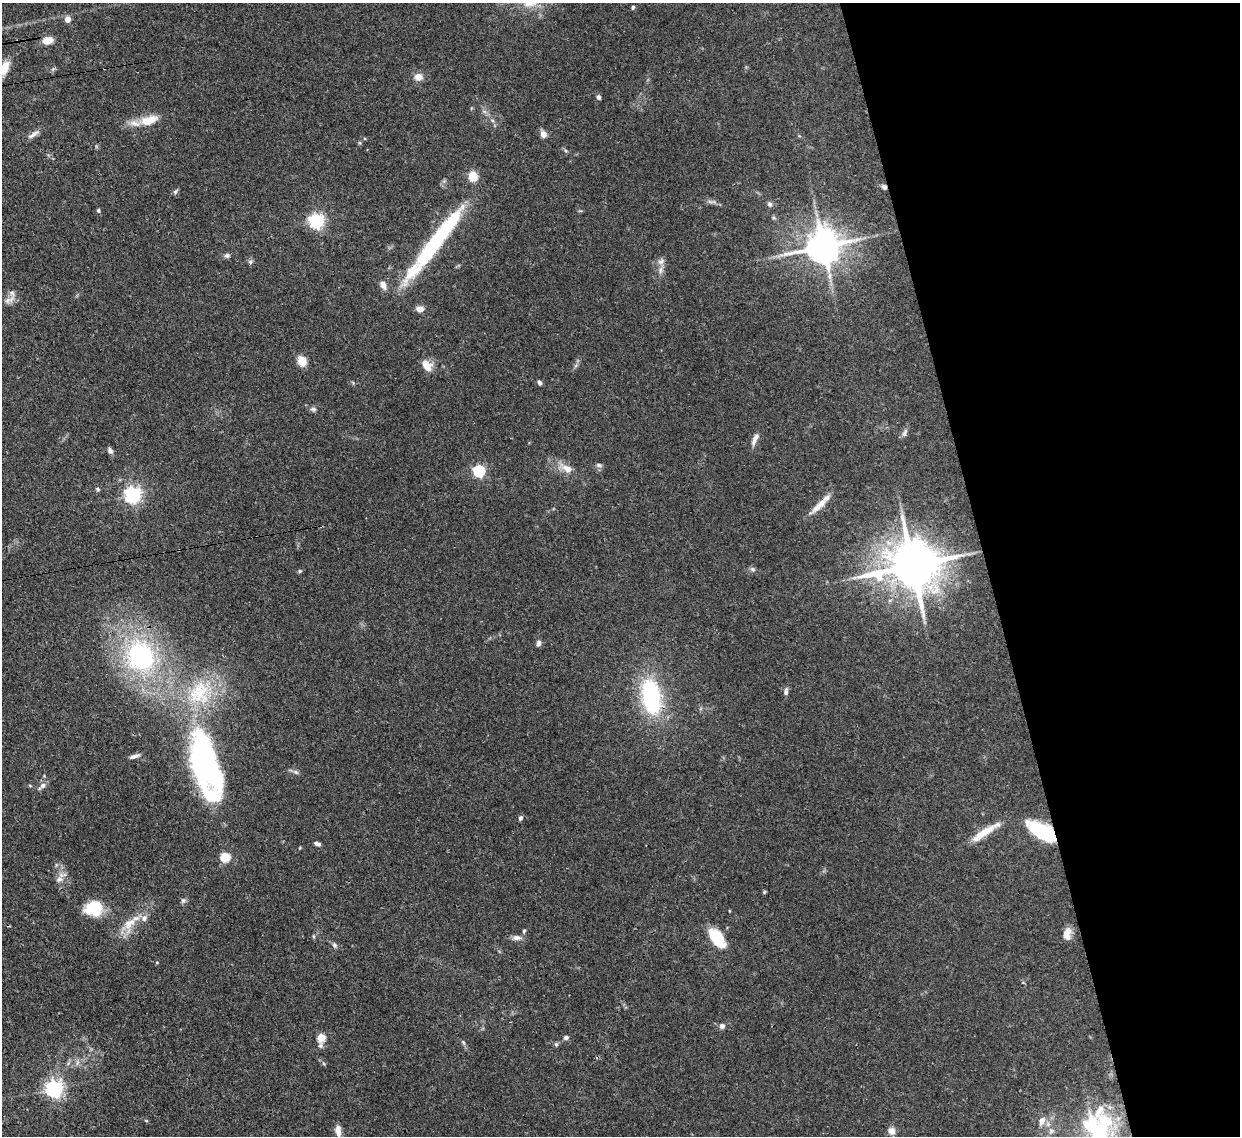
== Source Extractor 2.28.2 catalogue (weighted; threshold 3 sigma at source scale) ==
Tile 12 of 4 x 4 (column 4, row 3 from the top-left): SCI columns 3787-5024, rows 1351-2484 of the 5105 x 5088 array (HDU 1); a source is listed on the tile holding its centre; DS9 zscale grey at full resolution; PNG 1242 x 1138 px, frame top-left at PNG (2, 3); no overlay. Shown black and unused: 20% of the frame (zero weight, under 3 of 4 exposures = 9% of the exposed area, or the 3 px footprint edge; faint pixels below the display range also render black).
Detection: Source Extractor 2.28.2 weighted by HDU 2 'WHT'; one run over the whole footprint, this tile lists its part. Background 0.146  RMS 0.0052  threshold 0.0234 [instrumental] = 3 sigma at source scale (4.5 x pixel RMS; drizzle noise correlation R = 1.50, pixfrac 1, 0.05/0.05 arcsec/px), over >= 5 px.
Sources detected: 87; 3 inside a brighter object's white glare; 1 cosmic-ray / hot-pixel residue — not listed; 7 inside a brighter listed object's ellipse — not listed separately; the other 76 listed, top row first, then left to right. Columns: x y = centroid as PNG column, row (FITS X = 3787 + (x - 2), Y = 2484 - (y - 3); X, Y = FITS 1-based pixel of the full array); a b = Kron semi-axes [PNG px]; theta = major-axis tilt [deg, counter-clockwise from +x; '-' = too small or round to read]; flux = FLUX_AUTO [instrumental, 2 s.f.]
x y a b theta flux
633 7 5 4 - 0.78
67 19 5 4 - 5.8
48 40 12 8 12 5.4
4 68 15 9 66 8.3
418 77 9 8 - 4
599 97 6 5 - 1.2
149 120 26 11 17 11
492 120 6 4 -44 0.96
33 134 18 6 32 2.7
543 134 6 6 - 3.8
175 192 7 5 55 1
710 202 7 4 -19 1.1
770 204 7 6 - 1.5
98 211 5 5 - 0.81
316 221 6 6 - 140
438 238 116 15 54 64
823 246 11 10 - 1300
227 255 7 6 - 1.4
661 261 10 7 28 2.4
250 262 7 6 - 1.1
660 270 12 4 89 2.1
383 285 12 7 -66 3
11 299 15 6 46 2.8
420 309 10 7 -3 2.7
302 361 9 8 - 7.4
427 366 13 9 -57 6.7
539 383 6 4 -76 1.4
313 409 8 6 -22 1.3
904 433 12 5 67 1.9
754 441 11 7 71 2.3
110 450 8 6 -60 1.6
599 465 9 5 -8 1.3
567 469 19 9 -27 5.7
479 471 5 5 - 69
98 489 6 5 - 0.93
133 494 6 6 - 180
817 507 17 8 42 4.4
912 565 17 13 7 2900
753 569 8 5 -27 1.1
300 571 5 5 - 0.66
539 643 7 6 - 1.8
140 656 29 25 -64 77
786 692 9 6 81 1.6
199 693 38 31 74 37
651 697 30 16 -79 64
134 756 13 5 15 1.9
203 758 55 24 -86 120
295 772 9 5 -28 1.5
43 786 10 6 36 2.3
520 818 6 5 - 1.2
1042 832 19 12 -31 46
984 833 38 9 33 10
317 844 7 4 -22 1.7
225 857 5 5 - 31
59 879 10 7 26 2.6
764 892 5 4 - 0.59
183 900 8 6 55 1.2
94 908 20 16 7 17
129 925 26 13 67 9.3
524 931 5 4 - 0.7
1067 933 14 8 83 5.3
517 938 12 7 1 2.5
717 938 25 12 -55 16
334 945 8 6 -64 1.2
157 962 5 3 - 0.42
722 1026 6 6 - 1.7
566 1037 6 5 - 1.2
321 1038 6 5 - 19
463 1042 7 4 -59 0.93
556 1044 6 5 - 0.94
54 1088 6 6 - 210
1099 1110 17 7 59 3.8
146 1120 5 3 - 0.49
1042 1121 13 8 72 3.5
338 1131 14 6 -84 3.8
891 1131 10 9 - 3.1
Overlapping masked pixels (flux is a lower limit): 3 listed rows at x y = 912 565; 651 697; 1042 832
Isophote crosses this tile's border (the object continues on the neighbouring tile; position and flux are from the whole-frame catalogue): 1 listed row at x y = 4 68